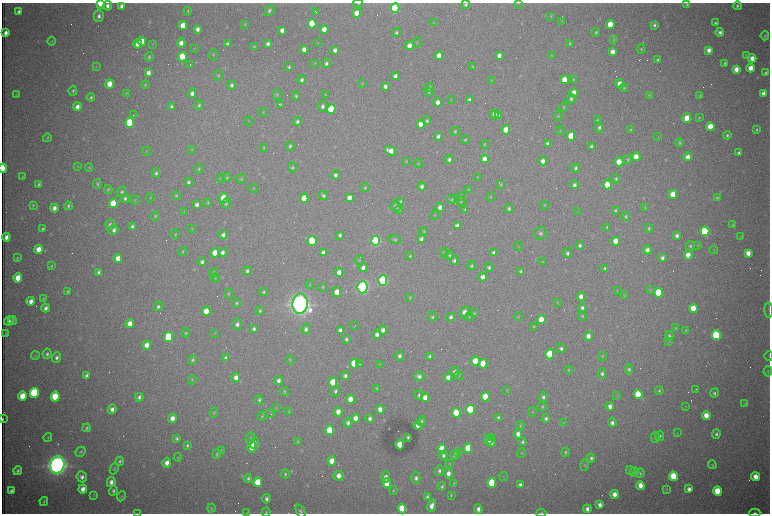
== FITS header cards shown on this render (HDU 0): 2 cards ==
NAXIS1  =                 1536 /fastest changing axis
NAXIS2  =                 1023 /next to fastest changing axis

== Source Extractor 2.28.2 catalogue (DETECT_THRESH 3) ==
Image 1536 x 1023 px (HDU 0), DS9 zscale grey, zoomed out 1/2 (1 PNG px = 2 x 2 image px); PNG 772 x 516 px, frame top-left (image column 1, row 1022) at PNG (2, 3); each listed source drawn as its Kron ellipse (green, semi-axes under 4 px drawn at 4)
Background 2900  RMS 33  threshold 99.4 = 3 sigma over >= 5 px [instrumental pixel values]
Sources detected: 606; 93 cannot appear on this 1/2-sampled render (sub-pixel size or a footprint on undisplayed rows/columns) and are neither listed nor drawn; of the other 513, the 500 brightest by FLUX_AUTO listed and drawn (13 fainter detections omitted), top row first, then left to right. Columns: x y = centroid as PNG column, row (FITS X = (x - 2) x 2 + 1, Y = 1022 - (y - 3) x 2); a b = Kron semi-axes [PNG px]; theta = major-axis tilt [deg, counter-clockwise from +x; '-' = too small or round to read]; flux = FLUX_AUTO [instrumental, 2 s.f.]
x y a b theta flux
100 3 4 3 - 2.0e+05
358 3 4 3 - 7.5e+03
519 3 3 3 - 4.1e+03
687 4 4 3 - 8.7e+03
465 5 4 4 - 1.5e+04
107 6 5 4 - 2.8e+04
121 6 4 3 - 2.5e+04
737 6 4 4 - 1.5e+04
395 8 5 4 - 1.1e+06
269 10 6 4 52 1.6e+04
188 11 4 3 - 7.5e+03
315 11 2 1 - 4.7e+03
19 12 4 3 - 2.2e+04
357 13 4 4 - 8.4e+04
99 16 6 5 - 2.7e+04
551 16 4 3 - 5.5e+03
562 21 3 3 - 3.9e+03
434 23 4 2 - 4.3e+03
715 23 3 3 - 1.1e+04
245 24 4 3 - 6.0e+03
312 24 4 4 - 2.8e+05
610 24 4 4 - 2.0e+05
183 25 4 4 - 1.1e+05
654 25 3 3 - 1.3e+04
198 29 4 3 - 3.4e+04
324 29 4 4 - 6.7e+04
282 30 4 4 - 3.6e+04
396 32 4 3 - 1.1e+04
596 32 4 3 - 9.3e+03
720 32 4 4 - 2.4e+04
6 33 4 3 - 3.7e+04
765 36 4 3 - 8.1e+03
614 40 4 3 - 5.7e+03
51 41 4 3 - 5.8e+03
142 41 4 4 - 1.3e+05
417 42 5 2 - 5.1e+03
181 43 4 4 - 4.1e+04
318 43 4 2 - 3.9e+03
570 43 3 3 - 9.1e+03
138 44 4 4 - 7.5e+04
152 44 3 2 - 3.8e+03
228 44 4 3 - 1.8e+04
268 44 4 3 - 2.4e+04
409 46 4 3 - 5.4e+04
254 47 4 2 - 7.0e+03
195 48 4 3 - 4.4e+03
641 49 4 3 - 8.2e+03
304 50 4 3 - 5.0e+04
335 50 4 3 - 2.6e+04
709 50 4 3 - 3.7e+04
612 52 4 3 - 4.7e+04
213 55 6 3 79 8.3e+03
439 55 4 4 - 5.0e+04
746 55 4 3 - 5.8e+03
499 56 4 3 - 4.2e+04
552 56 4 2 - 3.8e+03
149 57 4 3 - 9.3e+03
183 57 5 4 - 3.0e+05
752 58 4 4 - 5.8e+04
658 60 3 3 - 1.1e+04
315 63 4 3 - 4.7e+03
326 63 5 4 - 1.6e+04
725 63 4 3 - 1.0e+04
190 65 2 1 - 2.0e+05
96 66 3 2 - 3.6e+03
289 67 3 3 - 9.1e+03
473 67 4 3 - 5.3e+03
751 68 4 4 - 9.4e+04
736 69 4 4 - 5.8e+04
148 73 4 3 - 4.1e+04
766 73 3 3 - 1.4e+04
219 76 5 4 - 8.9e+03
395 76 4 3 - 2.5e+04
302 80 4 4 - 1.9e+04
491 80 3 2 - 3.4e+03
564 80 4 4 - 1.1e+05
574 80 3 3 - 5.8e+03
110 84 4 4 - 1.1e+05
362 84 3 3 - 4.1e+03
620 84 4 4 - 6.6e+04
145 85 4 4 - 8.6e+03
232 85 4 4 - 1.7e+04
385 86 4 3 - 2.5e+04
429 88 4 4 - 2.0e+04
624 88 4 4 - 7.0e+03
73 91 5 4 - 1.1e+04
429 92 4 3 - 6.3e+03
574 92 4 4 - 5.5e+04
126 93 4 3 - 5.2e+03
192 93 5 4 - 2.7e+04
763 93 4 3 - 2.9e+04
16 95 3 2 - 3.9e+03
277 95 5 4 - 1.0e+04
326 95 4 3 - 5.2e+03
649 95 4 3 - 5.7e+03
296 96 4 3 - 1.1e+04
700 96 4 3 - 7.2e+03
91 97 4 3 - 1.3e+04
571 99 4 4 - 1.5e+04
451 100 3 3 - 4.0e+03
470 100 4 3 - 2.2e+04
438 102 4 3 - 4.8e+04
280 104 4 3 - 8.2e+03
199 105 5 4 - 1.2e+04
171 106 3 3 - 1.4e+04
323 106 5 4 - 2.3e+04
77 107 4 4 - 4.4e+04
564 107 4 4 - 7.7e+03
331 109 5 4 - 6.0e+05
263 112 4 3 - 5.7e+03
494 114 4 4 - 3.3e+04
133 115 3 2 - 3.7e+03
498 116 4 3 - 3.1e+04
558 116 5 4 - 7.6e+03
687 118 5 4 - 9.3e+04
699 118 3 3 - 5.8e+03
597 120 4 3 - 7.3e+03
248 121 4 3 - 5.3e+03
427 121 4 4 - 1.1e+04
297 122 4 3 - 1.8e+04
130 123 5 4 - 6.1e+05
421 124 4 4 - 6.4e+04
710 126 4 4 - 1.6e+05
599 127 5 4 - 1.7e+04
506 130 4 4 - 1.4e+05
630 130 3 3 - 7.3e+03
757 130 4 3 - 9.8e+03
455 131 4 4 - 9.1e+03
560 131 4 3 - 4.8e+03
727 135 4 4 - 1.3e+04
438 136 4 3 - 1.9e+04
571 136 4 4 - 2.3e+05
658 137 4 2 - 4.4e+03
47 138 4 3 - 7.6e+03
465 140 4 3 - 8.2e+03
679 142 4 3 - 9.5e+03
548 143 4 3 - 2.1e+04
484 144 4 3 - 5.4e+03
290 146 4 4 - 1.2e+04
591 146 3 3 - 1.4e+04
264 147 3 3 - 5.5e+03
192 149 4 3 - 4.9e+03
146 151 4 2 - 4.6e+03
390 151 6 4 -20 7.1e+04
739 153 4 4 - 1.7e+04
636 157 4 4 - 9.9e+04
688 157 4 4 - 5.3e+04
484 159 4 4 - 5.2e+04
628 159 4 3 - 7.9e+03
449 160 4 3 - 2.0e+04
406 161 4 3 - 5.7e+03
543 161 4 4 - 4.0e+04
619 162 4 4 - 1.4e+05
418 163 4 3 - 5.6e+03
78 167 3 2 - 3.4e+03
292 167 5 4 - 1.0e+04
3 168 5 2 - 3.2e+05
89 168 4 3 - 6.5e+03
576 168 4 3 - 1.4e+04
199 169 4 3 - 7.6e+03
156 173 4 4 - 1.5e+04
335 175 4 4 - 2.3e+04
23 177 3 3 - 7.0e+03
227 177 5 4 - 9.0e+03
477 177 4 3 - 4.7e+03
220 178 4 3 - 5.4e+03
241 179 5 3 - 7.2e+03
616 179 4 4 - 1.1e+04
189 182 4 3 - 1.5e+04
39 184 3 3 - 1.1e+04
97 184 4 4 - 1.0e+04
500 185 3 3 - 7.9e+03
574 185 4 4 - 2.3e+04
607 185 4 4 - 3.0e+05
422 186 4 3 - 2.3e+04
253 188 4 3 - 5.5e+03
365 188 4 4 - 8.1e+03
108 189 4 4 - 8.8e+03
469 190 4 3 - 5.8e+03
122 192 5 4 - 1.4e+04
673 194 4 4 - 1.8e+05
176 195 4 4 - 9.3e+03
323 196 5 4 - 1.6e+04
461 197 4 3 - 8.6e+03
491 197 4 3 - 6.0e+03
125 198 5 4 - 1.6e+04
150 198 4 3 - 4.5e+03
224 198 5 4 - 2.5e+05
304 198 4 4 - 1.3e+05
349 198 4 3 - 4.6e+04
717 198 4 4 - 9.6e+03
452 199 4 4 - 8.4e+03
135 200 4 3 - 5.6e+03
401 201 4 4 - 9.5e+03
461 201 4 3 - 7.1e+03
113 203 5 4 - 2.5e+05
208 203 4 3 - 7.1e+03
226 203 5 4 - 1.2e+04
33 205 4 3 - 7.6e+03
197 205 4 3 - 2.6e+04
544 205 4 3 - 5.5e+03
68 206 4 3 - 1.3e+04
396 206 5 5 - 2.4e+04
440 207 4 4 - 3.9e+04
54 208 4 3 - 3.8e+04
645 208 4 3 - 6.3e+03
399 209 4 3 - 1.1e+04
509 209 4 3 - 1.3e+04
465 210 4 3 - 8.0e+03
615 210 4 3 - 9.4e+03
184 211 4 2 - 4.4e+03
578 212 3 2 - 3.5e+03
435 215 4 3 - 4.4e+03
155 216 4 3 - 9.4e+03
626 216 5 4 - 1.1e+04
110 225 5 4 - 2.1e+04
733 225 4 3 - 8.8e+03
457 226 4 3 - 3.9e+04
133 227 4 3 - 3.1e+04
607 227 3 3 - 8.6e+03
649 228 4 3 - 9.3e+03
43 229 3 3 - 1.1e+04
192 229 3 3 - 4.7e+03
114 230 5 4 - 2.5e+04
424 231 4 3 - 6.1e+03
705 231 5 4 - 1.3e+06
540 233 6 6 - 1.8e+04
175 234 5 3 - 7.2e+03
223 235 4 4 - 2.4e+04
340 235 4 3 - 1.6e+04
677 236 4 3 - 2.6e+04
741 236 3 2 - 4.1e+03
6 237 4 3 - 3.8e+04
421 239 4 3 - 2.3e+04
395 240 6 4 -14 1.0e+04
312 241 5 4 - 7.9e+05
376 241 5 4 - 1.7e+06
616 241 4 4 - 1.0e+05
580 245 4 4 - 1.6e+04
698 245 3 3 - 4.0e+03
518 246 4 2 - 4.0e+03
690 246 5 4 - 1.1e+04
38 249 4 4 - 8.4e+04
647 250 4 4 - 3.6e+04
714 250 4 2 - 3.7e+03
183 252 4 3 - 7.9e+03
223 252 4 4 - 2.3e+04
215 253 4 4 - 1.1e+05
323 253 4 3 - 3.1e+04
444 253 4 3 - 7.5e+03
494 253 4 3 - 2.9e+04
567 253 4 4 - 1.6e+04
748 253 4 4 - 6.1e+04
449 255 4 4 - 1.0e+04
688 255 4 4 - 9.1e+04
410 256 3 2 - 6.8e+03
17 258 3 2 - 7.4e+03
118 258 4 4 - 8.3e+04
662 258 4 4 - 2.2e+04
359 260 5 3 - 6.0e+03
454 260 4 4 - 1.3e+04
202 262 4 4 - 1.8e+04
543 262 4 3 - 4.7e+03
51 266 4 3 - 8.3e+03
471 266 4 4 - 1.1e+04
489 267 4 4 - 1.5e+04
363 268 4 4 - 3.7e+04
605 269 4 3 - 1.1e+04
247 271 4 3 - 1.7e+04
521 271 4 3 - 1.1e+04
98 272 4 3 - 1.8e+04
339 272 4 3 - 4.5e+04
214 273 5 4 - 1.0e+04
483 277 4 4 - 4.3e+04
18 278 4 4 - 1.3e+05
215 278 4 3 - 6.2e+03
383 280 5 4 - 1.8e+06
310 284 4 3 - 5.9e+03
323 287 4 3 - 5.9e+03
362 287 6 5 - 3.5e+06
650 290 4 3 - 5.1e+03
68 291 4 3 - 9.1e+03
617 291 4 3 - 4.8e+03
264 292 4 3 - 1.1e+04
337 292 5 4 - 7.9e+04
659 293 4 4 - 4.2e+05
229 294 5 3 - 9.2e+03
625 295 4 2 - 3.5e+03
581 296 4 3 - 4.2e+04
43 298 4 3 - 6.6e+03
410 298 4 3 - 6.3e+03
31 301 4 3 - 4.2e+04
557 302 4 3 - 4.8e+03
236 303 4 3 - 1.1e+04
300 304 10 7 84 9.7e+06
158 306 5 4 - 1.5e+04
46 308 4 3 - 2.5e+04
582 308 4 3 - 1.6e+04
693 308 4 4 - 1.6e+05
769 310 8 2 -88 9.3e+03
206 311 4 4 - 1.3e+05
260 311 4 3 - 1.0e+04
465 312 6 4 64 4.1e+04
474 313 4 4 - 6.6e+03
582 316 4 3 - 7.3e+03
432 317 4 3 - 9.3e+03
451 317 4 3 - 2.2e+04
469 317 4 2 - 4.1e+03
518 317 4 3 - 5.2e+03
541 320 4 4 - 1.3e+05
9 321 5 4 - 2.3e+04
12 321 4 3 - 6.3e+03
130 324 4 4 - 7.8e+04
237 324 5 4 - 2.5e+04
354 326 3 2 - 7.0e+03
534 326 4 3 - 6.7e+03
675 328 3 3 - 4.5e+03
254 329 4 3 - 1.7e+04
306 329 5 4 - 2.1e+04
340 330 4 3 - 2.4e+04
383 330 4 3 - 3.1e+04
686 330 4 3 - 6.7e+03
5 333 4 2 - 4.2e+03
186 333 4 3 - 8.3e+03
215 333 3 3 - 3.7e+03
377 334 4 4 - 2.7e+04
716 335 5 4 - 1.0e+06
588 336 5 4 - 5.1e+04
669 336 4 4 - 1.6e+04
169 337 5 4 - 5.7e+05
346 339 3 3 - 1.4e+04
669 341 4 3 - 5.4e+03
147 345 4 4 - 5.4e+04
561 348 4 4 - 1.8e+04
47 354 5 4 - 1.6e+04
550 354 5 4 - 3.7e+05
35 356 4 3 - 6.6e+03
400 356 5 4 - 2.1e+04
430 356 4 3 - 1.5e+04
602 356 4 3 - 6.4e+03
769 356 5 2 - 4.1e+03
56 358 5 4 - 2.3e+04
226 358 4 3 - 1.7e+04
193 360 5 3 - 1.2e+04
290 360 4 3 - 6.5e+03
475 361 5 4 - 2.8e+05
354 363 5 4 - 3.4e+05
360 364 3 1 - 3.6e+03
380 364 3 3 - 4.5e+03
483 364 4 4 - 1.7e+05
629 369 5 4 - 1.3e+04
569 370 4 3 - 7.4e+03
768 371 5 3 - 6.8e+03
455 372 5 4 - 2.7e+04
602 373 5 4 - 1.7e+04
87 376 4 3 - 3.0e+04
345 376 4 4 - 2.2e+04
419 376 5 4 - 2.4e+04
459 376 5 4 - 7.3e+03
448 377 4 4 - 3.8e+04
236 378 5 4 - 4.1e+04
192 380 4 3 - 6.7e+03
279 381 4 3 - 2.7e+04
333 382 5 4 - 3.1e+05
377 388 4 3 - 8.0e+03
696 389 2 1 - 5.1e+03
507 390 4 3 - 4.4e+03
284 391 4 4 - 8.3e+03
335 391 5 4 - 1.8e+04
659 391 4 4 - 1.0e+04
34 393 5 4 - 1.0e+06
714 393 5 3 - 1.5e+04
638 394 5 4 - 3.0e+05
419 395 4 4 - 1.3e+04
22 396 5 4 - 1.3e+05
617 396 3 3 - 4.4e+03
55 397 5 4 - 3.5e+05
139 397 4 3 - 1.9e+04
425 397 4 3 - 6.3e+04
485 397 5 4 - 1.9e+05
543 397 4 4 - 1.6e+04
350 399 4 4 - 8.2e+04
259 400 4 4 - 1.3e+04
745 403 4 4 - 6.3e+03
610 406 4 4 - 3.4e+04
685 406 4 2 - 4.3e+03
542 407 4 4 - 7.9e+03
276 408 4 3 - 4.5e+03
112 409 4 4 - 3.1e+04
380 409 4 4 - 4.9e+04
470 410 5 4 - 8.1e+05
289 412 4 3 - 6.7e+03
338 412 5 4 - 6.8e+04
532 412 5 3 - 6.4e+03
214 413 5 3 - 8.0e+03
270 413 5 1 - 6.5e+03
456 413 5 4 - 4.7e+05
706 415 4 4 - 8.5e+04
262 416 4 4 - 7.0e+03
498 417 3 3 - 1.0e+04
172 418 4 4 - 5.4e+04
356 418 4 3 - 7.1e+04
370 418 4 4 - 2.4e+04
546 418 4 4 - 1.5e+04
3 419 3 1 - 8.1e+03
421 421 5 4 - 1.1e+04
348 423 5 4 - 2.2e+04
563 423 3 3 - 4.7e+03
612 423 4 4 - 2.5e+04
418 425 4 3 - 4.6e+04
520 425 4 3 - 7.6e+03
87 428 4 3 - 1.2e+04
330 430 5 4 - 2.8e+05
677 433 3 3 - 4.5e+03
518 434 4 4 - 4.0e+04
716 434 4 4 - 1.5e+04
660 436 5 4 - 1.2e+04
408 437 3 3 - 1.1e+04
491 437 2 1 - 1.4e+05
655 437 5 4 - 1.3e+04
48 438 4 3 - 7.4e+03
177 438 4 3 - 1.2e+04
250 438 6 3 64 6.2e+03
489 439 5 4 - 4.8e+04
298 442 4 3 - 7.3e+03
522 442 4 3 - 1.3e+04
254 443 6 4 81 2.5e+04
491 443 4 3 - 3.4e+04
187 445 4 3 - 1.1e+04
400 445 4 4 - 1.6e+05
252 447 5 4 - 1.2e+05
468 448 5 4 - 2.6e+05
442 449 5 4 - 2.0e+05
221 450 4 3 - 4.7e+03
81 452 5 4 - 1.2e+04
565 452 5 4 - 1.0e+04
458 453 4 3 - 6.6e+03
522 453 5 3 - 6.8e+03
216 454 5 3 - 1.0e+04
455 455 5 4 - 1.8e+04
443 456 5 4 - 1.8e+04
178 457 4 3 - 5.2e+03
591 458 4 4 - 1.6e+04
120 461 4 4 - 1.2e+04
332 461 4 4 - 8.7e+04
167 463 5 4 - 4.4e+04
449 464 3 3 - 4.6e+03
57 465 9 7 76 7.9e+06
584 465 6 3 88 8.8e+03
712 465 4 3 - 6.8e+03
114 469 5 3 - 7.9e+03
630 470 4 3 - 7.2e+03
18 471 4 3 - 1.6e+04
439 471 5 4 - 1.6e+04
634 472 5 4 - 1.1e+04
448 473 5 4 - 3.8e+04
640 473 4 3 - 1.0e+04
285 474 4 3 - 1.0e+04
339 476 5 5 - 5.0e+04
673 476 5 4 - 2.8e+05
82 477 5 5 - 2.8e+04
386 477 5 4 - 3.1e+04
503 477 4 2 - 4.0e+03
756 477 4 4 - 9.0e+04
248 478 4 4 - 1.4e+04
416 478 5 4 - 2.3e+04
111 482 5 4 - 3.6e+04
258 482 5 4 - 2.2e+05
387 483 5 4 - 1.5e+05
454 483 3 2 - 4.0e+03
492 483 5 4 - 5.7e+05
520 485 4 3 - 2.5e+04
640 485 4 3 - 7.9e+04
442 486 4 3 - 1.1e+04
83 489 4 3 - 4.9e+04
689 489 4 3 - 2.9e+04
393 490 4 3 - 6.6e+03
666 490 3 3 - 5.0e+03
11 491 4 3 - 2.1e+04
113 491 5 4 - 1.7e+04
717 491 5 4 - 2.2e+05
614 494 4 3 - 5.6e+04
94 495 4 2 - 4.0e+03
451 495 4 3 - 8.1e+03
121 496 5 3 - 7.0e+03
427 497 4 3 - 1.6e+04
266 499 5 4 - 2.1e+04
44 502 4 2 - 1.0e+04
600 505 4 3 - 3.0e+04
432 506 6 3 70 4.7e+04
211 508 4 4 - 7.3e+03
402 508 5 4 - 2.3e+05
478 509 5 4 - 3.4e+04
587 509 4 3 - 3.2e+04
300 511 7 4 -67 1.6e+04
266 512 5 4 - 8.3e+03
137 513 4 2 - 3.5e+03
247 513 3 3 - 5.0e+03
541 513 5 3 - 8.4e+03
755 513 5 3 - 1.4e+04
At the frame edge (FLAGS 8, measured only in part): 10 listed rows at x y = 100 3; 358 3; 3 168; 769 310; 3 419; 300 511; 137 513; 247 513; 541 513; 755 513
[13 fainter detections neither listed nor drawn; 93 sub-pixel or undisplayed-footprint detections neither listed nor drawn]